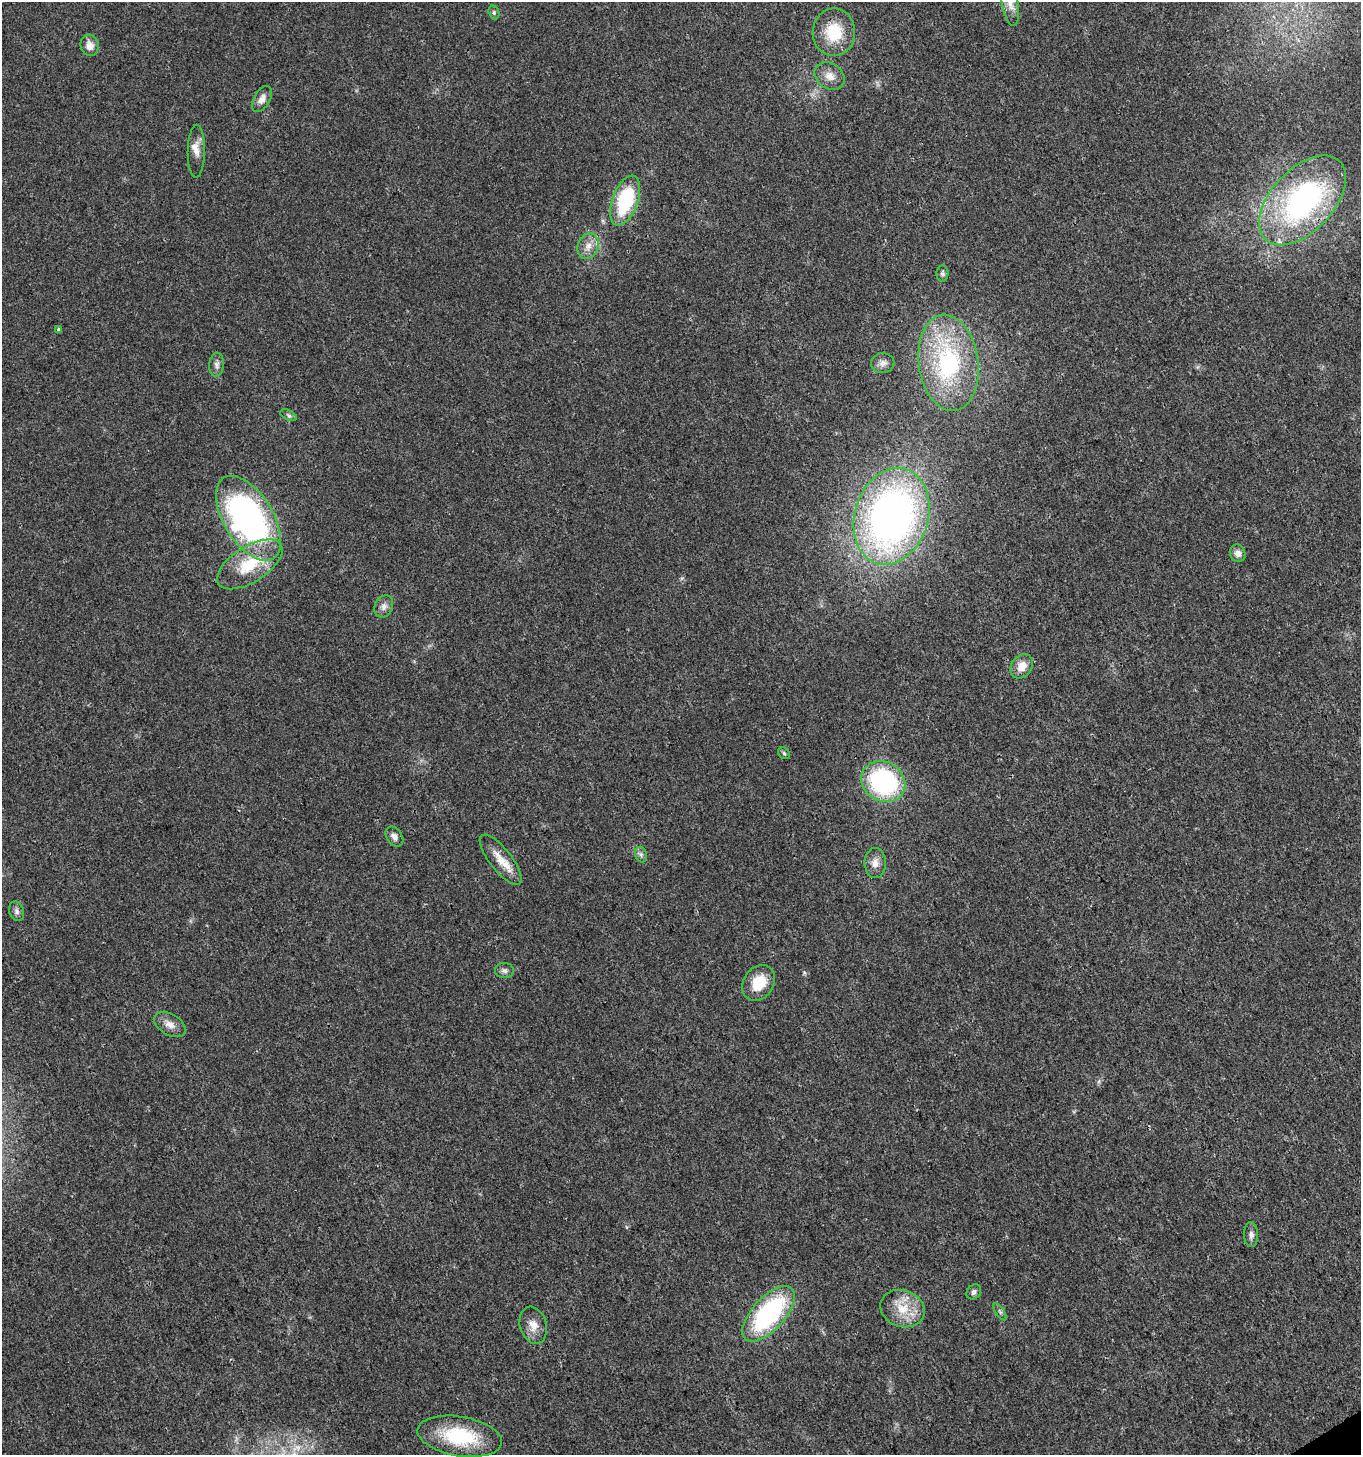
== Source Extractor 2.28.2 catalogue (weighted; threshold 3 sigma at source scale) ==
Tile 6 of 4 x 4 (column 2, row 2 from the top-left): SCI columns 1532-2890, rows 2914-4366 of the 5721 x 5829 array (HDU 1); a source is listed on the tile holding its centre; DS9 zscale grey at full resolution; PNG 1363 x 1457 px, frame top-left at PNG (2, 2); each listed source drawn as its Kron ellipse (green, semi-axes under 4 px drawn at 4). Shown black and unused: <1% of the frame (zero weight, under 3 of 4 exposures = <1% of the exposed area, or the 3 px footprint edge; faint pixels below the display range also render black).
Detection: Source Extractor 2.28.2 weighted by HDU 2 'WHT'; one run over the whole footprint, this tile lists its part. Background 0.0181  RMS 0.0028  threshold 0.0127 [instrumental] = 3 sigma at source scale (4.5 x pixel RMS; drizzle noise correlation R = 1.50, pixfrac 1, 0.0396/0.0396 arcsec/px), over >= 5 px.
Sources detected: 41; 1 inside a brighter object's white glare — neither listed nor drawn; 1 inside a brighter listed object's ellipse — not listed separately; the other 39 listed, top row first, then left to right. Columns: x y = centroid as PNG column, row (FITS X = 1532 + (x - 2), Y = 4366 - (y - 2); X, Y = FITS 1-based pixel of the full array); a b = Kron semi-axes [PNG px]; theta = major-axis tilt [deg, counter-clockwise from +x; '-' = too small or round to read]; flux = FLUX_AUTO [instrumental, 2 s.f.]
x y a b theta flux
1010 3 23 8 -81 2.8
494 12 7 5 -72 0.53
834 32 24 21 90 11
90 45 11 9 -76 2.6
830 76 16 12 -34 3
262 99 14 8 60 2.1
196 151 26 8 89 2.7
1303 200 54 31 47 66
625 201 26 12 70 21
588 246 13 10 68 2.6
942 273 8 6 -87 0.65
59 329 4 3 - 0.71
883 363 12 10 7 1.6
948 363 48 30 -83 40
217 365 12 7 86 1.3
289 415 9 5 -27 0.66
892 516 49 37 72 150
248 518 47 24 -58 86
1238 553 9 7 -70 1.6
250 564 37 18 32 13
384 606 11 9 65 1.5
1022 666 13 10 53 3.2
784 753 6 5 - 0.45
883 782 23 19 -32 40
394 836 11 7 -55 1.4
641 855 8 6 -70 0.8
501 860 31 11 -52 5
875 863 15 10 -90 2.4
17 911 10 7 -71 1
504 971 9 7 -3 1
759 983 19 15 56 7.4
170 1024 17 10 -31 2.6
1251 1235 12 7 -87 1.2
974 1292 8 6 48 0.89
902 1309 22 18 -20 7.5
1000 1312 10 4 -56 0.58
769 1314 34 16 48 44
533 1325 19 13 -73 3.6
460 1436 42 20 -10 20
Overlapping masked pixels (flux is a lower limit): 1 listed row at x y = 1303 200
Isophote crosses this tile's border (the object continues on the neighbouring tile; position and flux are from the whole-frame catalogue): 1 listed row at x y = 1010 3